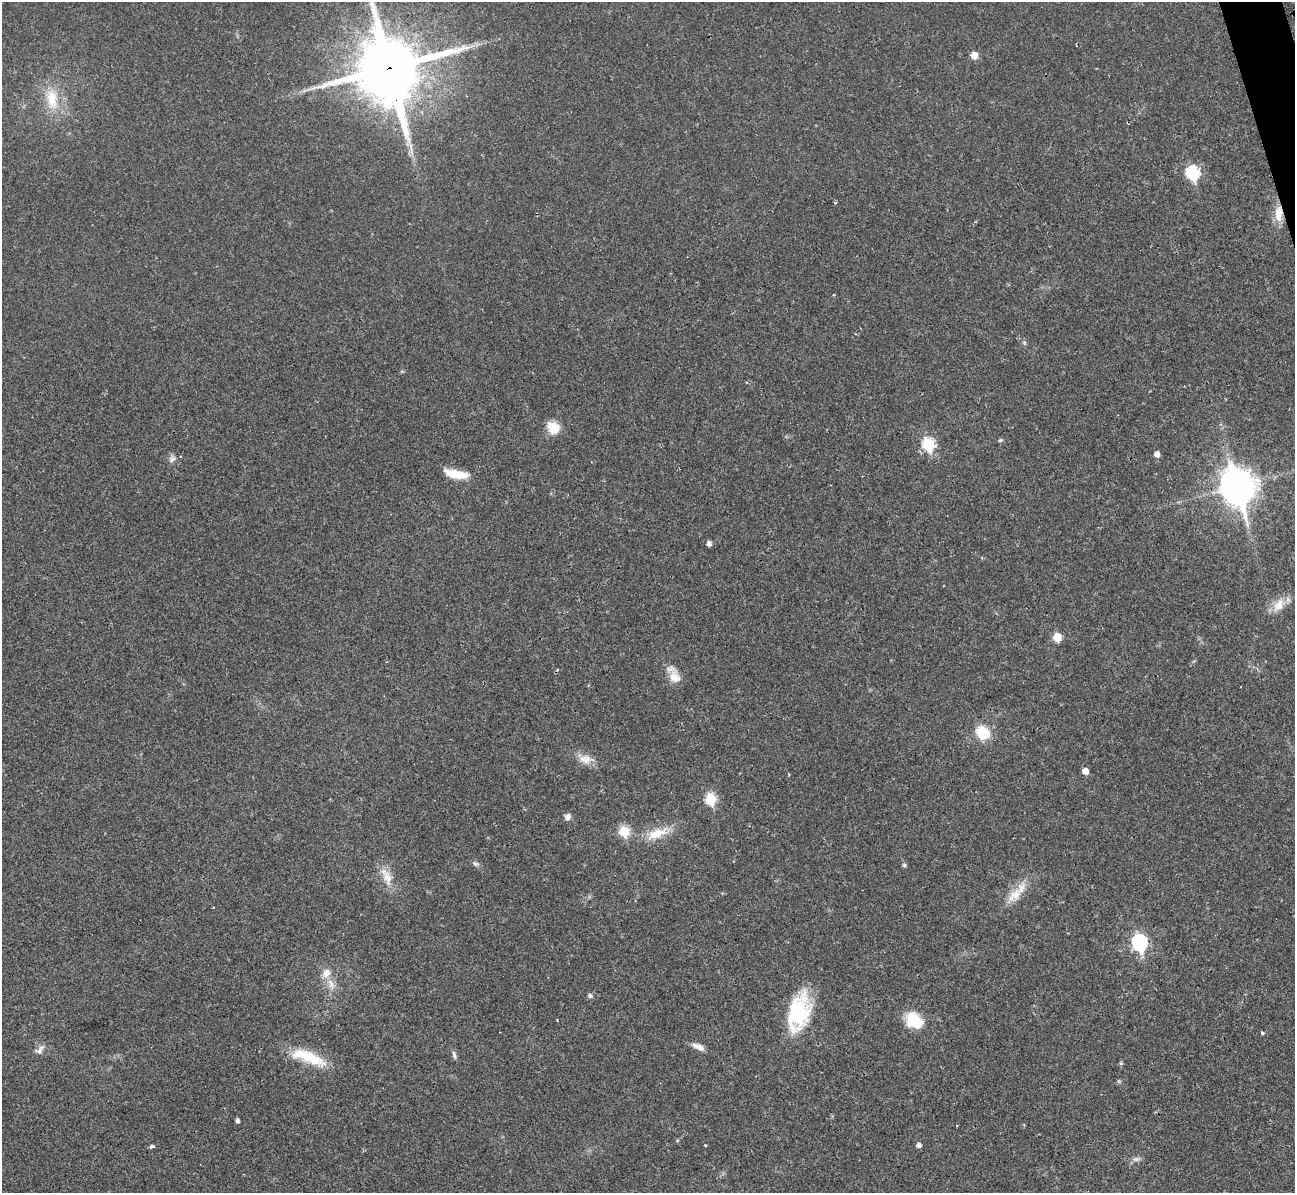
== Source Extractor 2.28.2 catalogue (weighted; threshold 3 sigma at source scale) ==
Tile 10 of 4 x 4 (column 2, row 3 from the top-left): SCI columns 1308-2600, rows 1496-2686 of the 5239 x 5221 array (HDU 1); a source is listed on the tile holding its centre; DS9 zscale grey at full resolution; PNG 1297 x 1195 px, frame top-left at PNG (2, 2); no overlay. Shown black and unused: <1% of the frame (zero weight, under 2 of 3 exposures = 3% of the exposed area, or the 3 px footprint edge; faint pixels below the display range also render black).
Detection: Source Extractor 2.28.2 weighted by HDU 2 'WHT'; one run over the whole footprint, this tile lists its part. Background 0.0282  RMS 0.004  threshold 0.0182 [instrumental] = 3 sigma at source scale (4.5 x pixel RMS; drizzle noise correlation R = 1.50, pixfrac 1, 0.05/0.05 arcsec/px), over >= 5 px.
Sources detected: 48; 2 inside a brighter listed object's ellipse — not listed separately; the other 46 listed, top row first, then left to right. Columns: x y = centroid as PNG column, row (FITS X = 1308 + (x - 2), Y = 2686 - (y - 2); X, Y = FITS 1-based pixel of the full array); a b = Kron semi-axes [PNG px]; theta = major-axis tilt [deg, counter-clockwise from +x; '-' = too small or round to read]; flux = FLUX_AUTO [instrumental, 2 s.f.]
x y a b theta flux
974 55 6 5 - 5.7
389 68 24 21 -76 2800
52 99 33 17 -82 13
1193 173 7 6 - 44
835 202 5 3 - 0.43
1278 214 22 10 89 6.2
1024 343 8 5 -71 0.72
553 428 14 12 -47 7.9
1000 440 6 4 21 0.62
928 444 7 6 - 37
1157 454 5 5 - 2.6
172 459 11 9 42 1.8
454 474 20 9 -17 9
1238 486 14 11 -73 730
709 544 5 4 - 1.8
1279 605 23 13 51 6.2
1057 637 6 5 - 10
675 677 19 14 -75 5.3
983 733 11 10 - 14
585 759 19 13 -16 4.7
1085 771 5 5 - 3.7
711 799 7 6 - 23
567 817 8 7 - 1.7
624 831 6 6 - 22
657 833 33 12 22 9.3
476 864 10 6 -27 1.1
904 865 6 5 - 0.82
387 878 25 12 -77 6.3
1015 895 27 14 45 7.5
1139 942 8 7 - 77
331 984 18 8 -67 3.9
590 996 7 6 - 0.94
799 1012 38 20 75 35
914 1021 22 17 -42 12
1262 1033 3 3 - 1.3
698 1047 16 7 -24 2.7
40 1051 11 9 -15 2.1
454 1055 12 5 -80 1.2
308 1057 47 14 -21 16
1121 1063 5 5 - 0.57
1119 1081 6 4 -60 0.55
237 1121 4 3 - 1.2
705 1145 3 2 - 0.42
919 1145 5 5 - 1.5
151 1147 6 4 8 1.1
1136 1159 12 6 16 1.6
Overlapping masked pixels (flux is a lower limit): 2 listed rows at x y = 389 68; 1278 214
Isophote crosses this tile's border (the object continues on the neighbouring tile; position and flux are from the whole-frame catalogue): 1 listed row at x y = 389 68